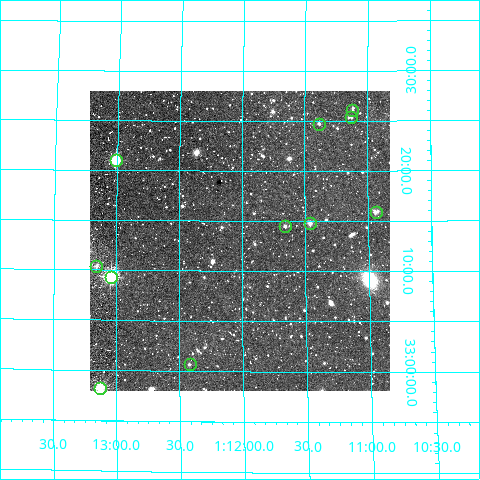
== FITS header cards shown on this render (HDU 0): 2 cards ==
NAXIS1  =                  300
NAXIS2  =                  300

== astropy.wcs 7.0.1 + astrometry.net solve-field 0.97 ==
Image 300 x 300 px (HDU 0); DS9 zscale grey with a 90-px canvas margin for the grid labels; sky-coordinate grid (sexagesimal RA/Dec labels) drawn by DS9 from the SOLVED WCS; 11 Tycho-2 reference stars matched to detected sources circled (green)
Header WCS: RA---TAN/DEC--TAN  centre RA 01:12:01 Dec +33:13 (18.00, +33.22 deg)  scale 6 arcsec/px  FOV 30.0' x 30.0'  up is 0 deg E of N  parity normal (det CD < 0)
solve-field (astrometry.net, Tycho-2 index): VERIFIED the header's WCS against the Tycho-2 star catalogue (verified at 2 index scales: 9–11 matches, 0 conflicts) and refined it, rather than solving blind
Solved WCS: RA---TAN-SIP/DEC--TAN-SIP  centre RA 01:12:01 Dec +33:13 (18.00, +33.22 deg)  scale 5.98 arcsec/px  FOV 29.9' x 29.9'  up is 0 deg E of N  parity normal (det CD < 0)
The solver's refit moves the header's centre by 1.6 arcsec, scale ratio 0.9968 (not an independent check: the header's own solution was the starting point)
Tycho-2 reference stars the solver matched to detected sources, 11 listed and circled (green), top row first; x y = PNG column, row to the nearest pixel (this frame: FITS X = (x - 90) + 1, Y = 300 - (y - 91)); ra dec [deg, ICRS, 3 dp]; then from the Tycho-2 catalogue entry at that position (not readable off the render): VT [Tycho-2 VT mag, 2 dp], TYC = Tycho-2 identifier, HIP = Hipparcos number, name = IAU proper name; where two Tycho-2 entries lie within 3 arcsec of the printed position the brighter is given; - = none
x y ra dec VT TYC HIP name
352 110 17.779 +33.435 12.07 2282-483-1 - -
351 117 17.781 +33.423 11.98 2282-107-1 - -
319 124 17.847 +33.412 11.26 2282-120-1 - -
116 160 18.253 +33.350 8.65 2295-1026-1 - -
376 212 17.735 +33.265 10.54 2282-490-1 - -
310 223 17.864 +33.246 11.06 2282-152-1 - -
285 226 17.914 +33.241 11.25 2282-144-1 - -
96 266 18.290 +33.173 11.19 2295-1483-1 - -
111 277 18.260 +33.155 7.49 2295-1531-1 5682 -
190 364 18.105 +33.011 11.39 2295-1055-1 - -
100 388 18.282 +32.970 9.48 2295-1020-1 - -